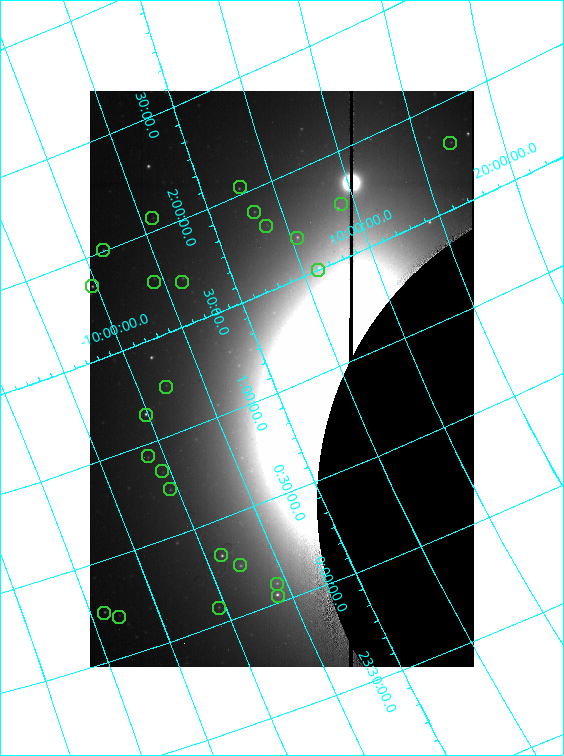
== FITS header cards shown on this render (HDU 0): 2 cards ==
NAXIS1  =                  384 /
NAXIS2  =                  576 /

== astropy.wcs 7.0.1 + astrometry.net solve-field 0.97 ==
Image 384 x 576 px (HDU 0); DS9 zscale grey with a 90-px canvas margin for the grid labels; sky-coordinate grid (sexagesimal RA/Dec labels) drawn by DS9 from the SOLVED WCS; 24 Tycho-2 reference stars matched to detected sources circled (green)
Header WCS: none
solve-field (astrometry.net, Tycho-2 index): SOLVED blind (the file carries no WCS)
Solved WCS: RA---TAN-SIP/DEC--TAN-SIP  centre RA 01:03:32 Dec +00:43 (15.89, +0.72 deg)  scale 275 x 279 arcsec/px (non-square pixels)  FOV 1761.4' x 2683.2'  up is +69 deg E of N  parity normal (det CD < 0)
(file carries no celestial WCS; the grid is the blind solution)
Tycho-2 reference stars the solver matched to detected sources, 24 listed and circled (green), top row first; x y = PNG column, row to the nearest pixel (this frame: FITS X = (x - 90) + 1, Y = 576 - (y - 91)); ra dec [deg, ICRS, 3 dp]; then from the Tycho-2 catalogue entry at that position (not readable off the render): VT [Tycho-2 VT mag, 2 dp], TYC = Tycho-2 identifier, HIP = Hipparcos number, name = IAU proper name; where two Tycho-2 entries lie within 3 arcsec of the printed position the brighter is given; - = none
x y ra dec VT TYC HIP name
450 143 27.046 +16.956 5.84 1206-1792-1 8387 -
240 187 30.512 +2.764 4.10 40-1338-1 9487 Alrescha
341 204 26.348 +9.158 4.37 622-574-1 8198 Torcular
254 212 28.389 +3.188 4.71 33-1213-1 8833 -
152 218 30.919 -4.104 5.80 4692-1064-1 9622 -
266 226 27.108 +3.685 6.01 32-773-1 8404 -
297 238 25.358 +5.488 4.59 35-435-1 7884 -
103 250 30.112 -8.524 5.66 5278-1494-1 9372 -
318 270 22.546 +6.144 4.99 34-1287-1 7007 -
154 282 26.497 -5.733 5.53 4688-2415-1 8230 -
182 282 25.681 -3.690 5.14 4685-2579-1 7999 -
92 286 27.865 -10.335 3.85 5278-2437-1 8645 Baten Kaitos
166 387 18.600 -7.923 5.19 5273-2653-1 5799 -
146 415 17.147 -10.182 3.57 5273-2657-1 5364 -
148 456 14.006 -11.267 5.51 5272-121-1 4371 -
162 471 12.532 -10.644 5.22 5270-1139-1 3909 -
170 489 11.048 -10.610 4.88 5269-2450-1 3455 -
221 555 4.857 -8.824 3.67 5261-1084-1 1562 -
240 565 3.615 -7.781 5.33 5261-219-1 1158 -
277 584 1.334 -5.708 4.73 4669-996-1 443 -
278 596 0.490 -6.014 4.58 4669-997-1 154 -
219 608 1.125 -10.510 5.12 5263-1049-1 355 -
104 613 3.660 -18.933 4.63 5842-1163-1 1170 -
119 617 3.042 -17.938 5.44 5842-1161-1 983 -